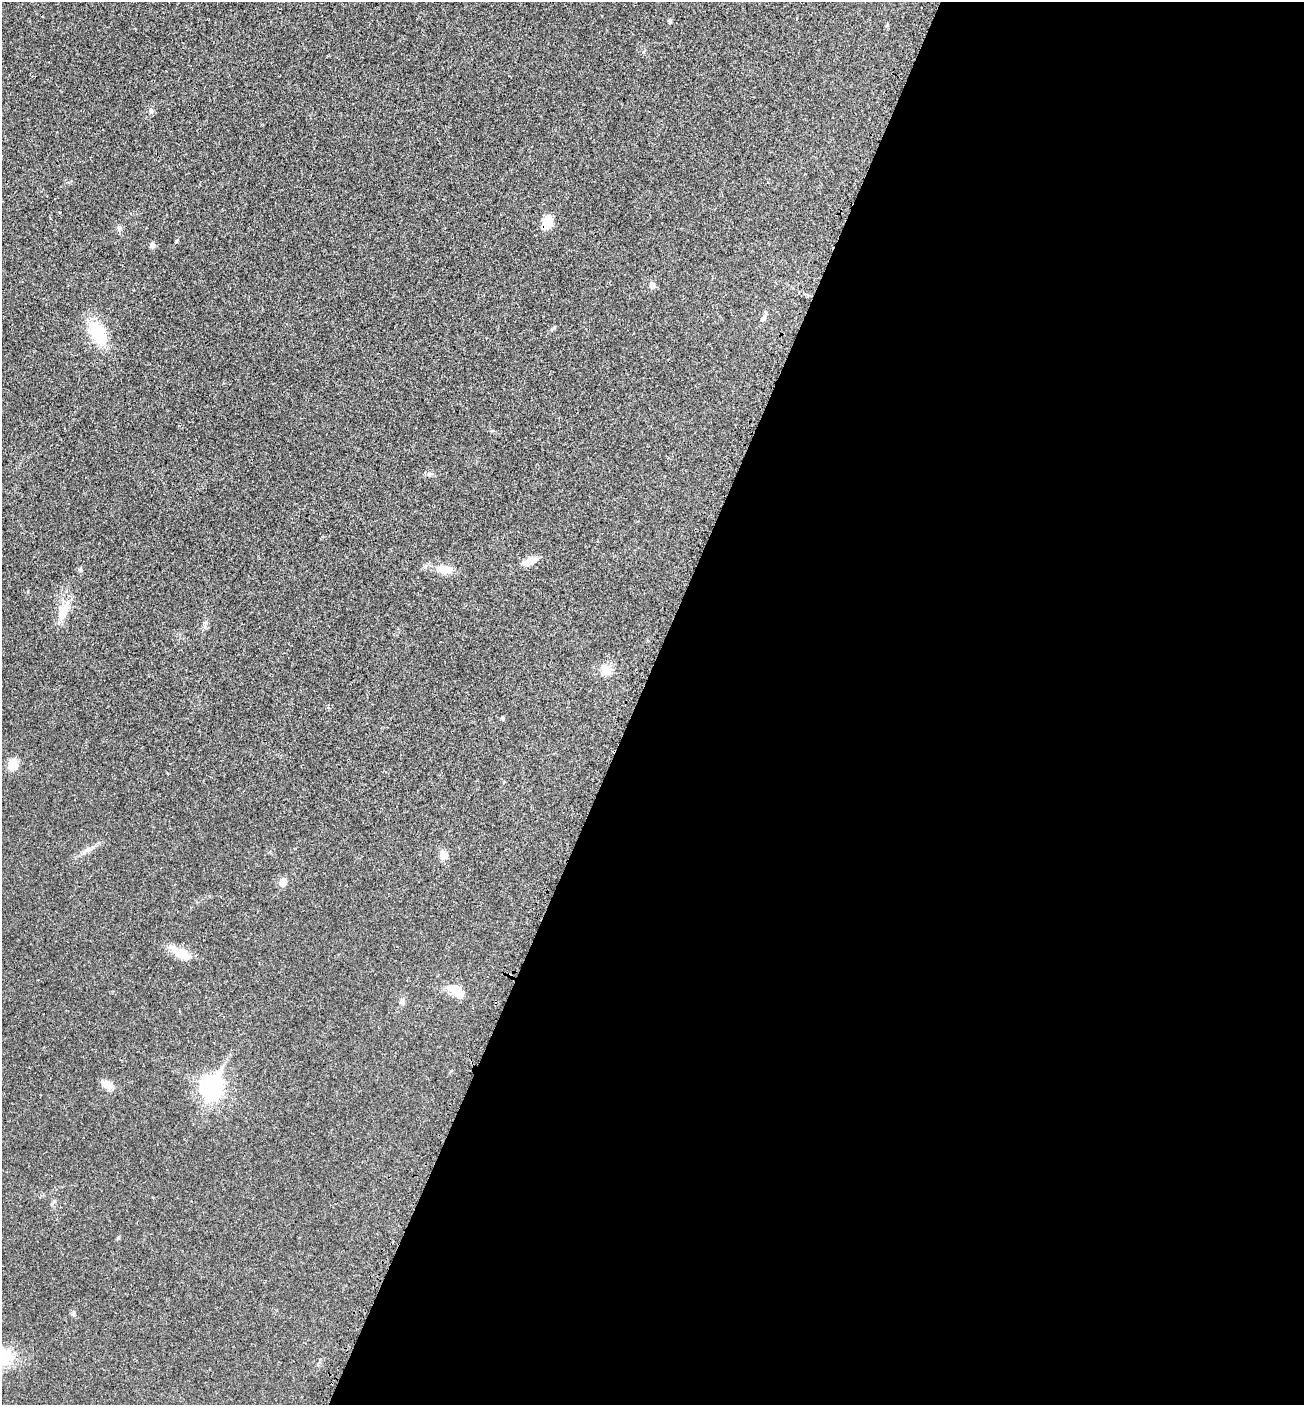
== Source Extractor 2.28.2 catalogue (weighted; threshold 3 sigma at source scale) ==
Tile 12 of 4 x 4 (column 4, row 3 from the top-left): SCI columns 4142-5443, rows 1509-2911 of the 5815 x 5821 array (HDU 1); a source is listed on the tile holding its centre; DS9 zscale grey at full resolution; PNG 1306 x 1407 px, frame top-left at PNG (2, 2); no overlay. Shown black and unused: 51% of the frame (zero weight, under 3 of 4 exposures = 8% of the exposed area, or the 3 px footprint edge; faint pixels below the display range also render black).
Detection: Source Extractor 2.28.2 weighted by HDU 2 'WHT'; one run over the whole footprint, this tile lists its part. Background 0.0234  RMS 0.0035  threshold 0.0157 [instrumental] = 3 sigma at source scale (4.5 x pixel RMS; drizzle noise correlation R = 1.50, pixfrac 1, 0.05/0.05 arcsec/px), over >= 5 px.
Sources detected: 24; all 24 listed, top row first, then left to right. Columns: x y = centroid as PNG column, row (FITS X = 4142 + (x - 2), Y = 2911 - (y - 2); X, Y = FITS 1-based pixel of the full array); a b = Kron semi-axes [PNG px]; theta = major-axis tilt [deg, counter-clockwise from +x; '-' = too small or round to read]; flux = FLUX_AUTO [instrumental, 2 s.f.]
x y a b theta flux
670 21 5 4 - 0.66
151 112 7 4 0 0.59
547 222 12 8 70 7.6
119 228 6 6 - 0.72
152 245 7 7 - 1
652 285 8 8 - 1.3
764 318 13 6 57 1.3
97 333 32 17 -64 14
530 561 17 8 23 3.7
81 569 6 4 72 0.49
444 570 18 10 -7 4.4
65 607 21 13 49 5.3
606 670 14 11 -36 3.9
502 719 5 4 - 0.44
13 764 14 11 73 3.9
86 850 18 4 39 1.6
443 855 12 9 89 2.3
283 882 7 6 - 3.4
181 953 28 11 -29 6
456 991 20 10 -36 5.8
402 1002 9 6 -47 0.97
107 1085 17 9 -29 2.6
211 1087 10 8 66 170
118 1238 5 4 - 0.41
Overlapping masked pixels (flux is a lower limit): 1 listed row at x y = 547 222
Unlisted compact peaks at least as high as the median listed source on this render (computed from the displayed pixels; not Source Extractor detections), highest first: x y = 176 241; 429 474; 554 327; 73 1314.